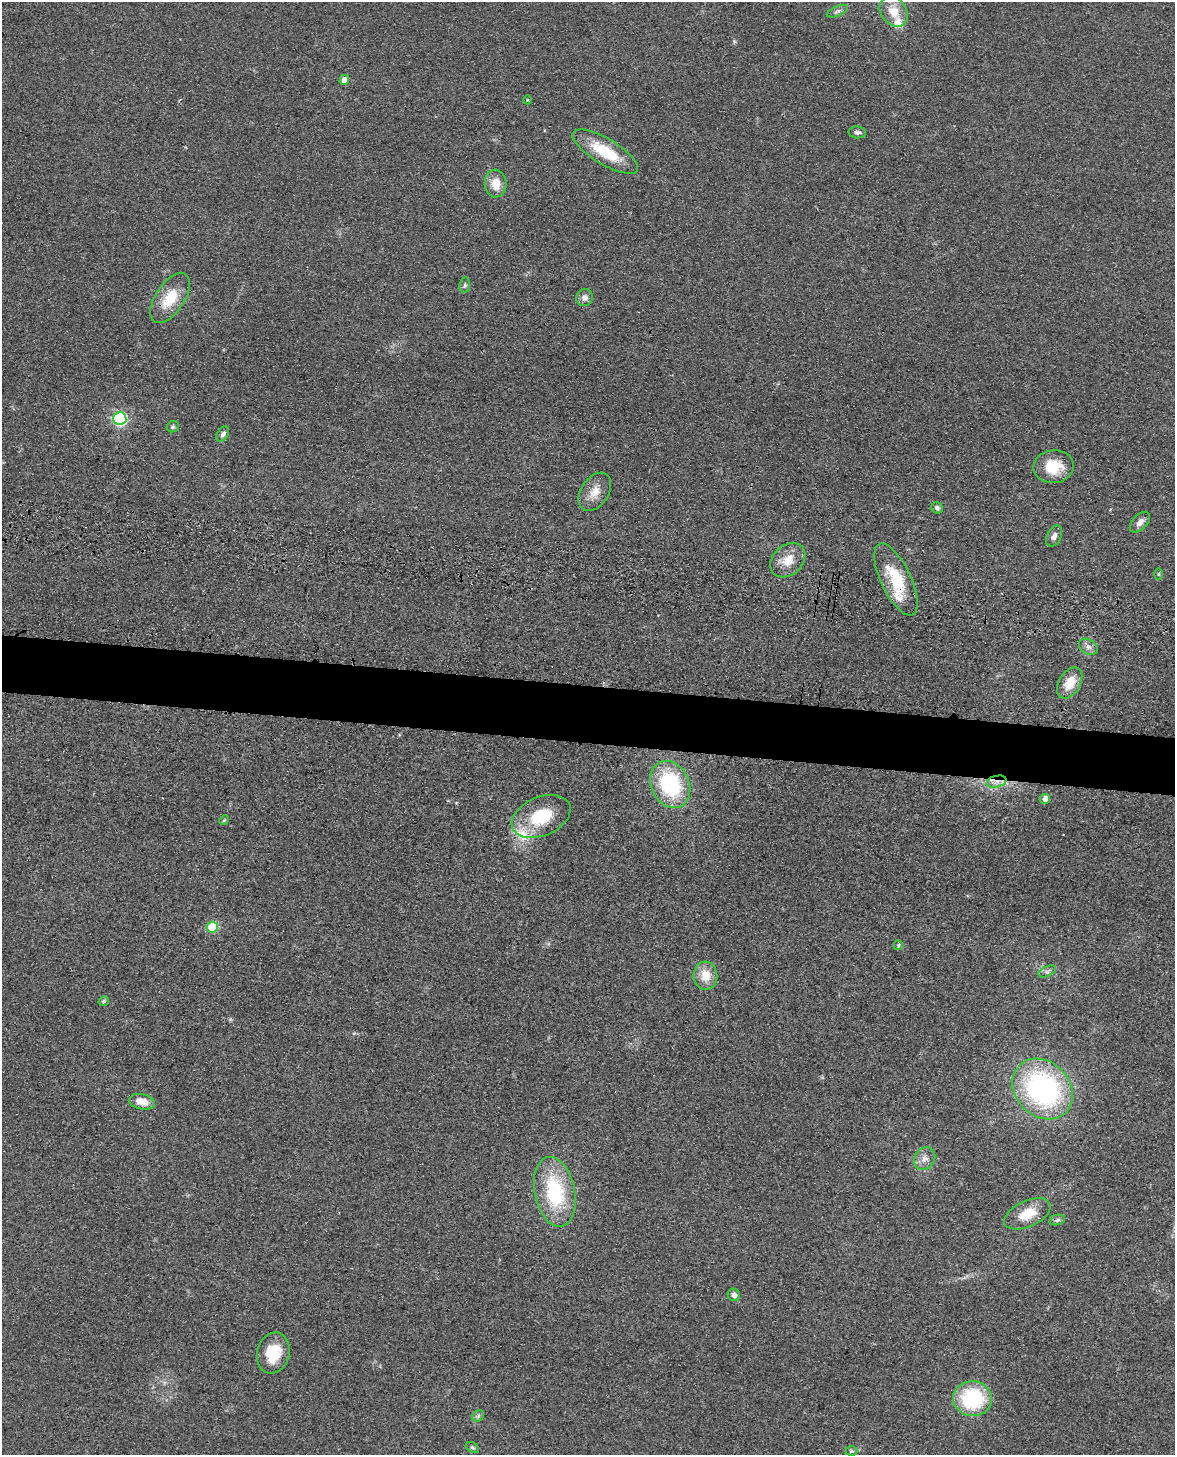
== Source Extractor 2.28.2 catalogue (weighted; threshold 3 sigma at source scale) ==
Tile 7 of 4 x 3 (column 3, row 2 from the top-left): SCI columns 2367-3539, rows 1609-3061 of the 4869 x 4885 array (HDU 1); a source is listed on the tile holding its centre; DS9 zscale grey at full resolution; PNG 1177 x 1457 px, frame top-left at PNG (2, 2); each listed source drawn as its Kron ellipse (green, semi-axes under 4 px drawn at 4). Shown black and unused: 4% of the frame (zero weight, under 3 of 4 exposures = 9% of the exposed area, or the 3 px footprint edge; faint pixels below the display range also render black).
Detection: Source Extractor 2.28.2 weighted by HDU 2 'WHT'; one run over the whole footprint, this tile lists its part. Background 0.0534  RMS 0.0086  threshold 0.0388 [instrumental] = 3 sigma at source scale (4.5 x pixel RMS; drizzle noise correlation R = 1.50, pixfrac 1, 0.05/0.05 arcsec/px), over >= 5 px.
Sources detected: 48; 3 inside a brighter listed object's ellipse — not listed separately; the other 45 listed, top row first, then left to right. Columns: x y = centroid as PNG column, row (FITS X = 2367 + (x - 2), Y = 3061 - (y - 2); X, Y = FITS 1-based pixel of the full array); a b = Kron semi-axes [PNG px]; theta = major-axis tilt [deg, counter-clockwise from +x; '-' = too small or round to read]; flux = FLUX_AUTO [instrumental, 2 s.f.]
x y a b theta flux
837 11 11 5 23 2.5
894 11 16 12 -55 15
344 80 5 4 - 6.9
527 100 4 3 - 0.65
857 132 9 6 -2 2.7
605 152 37 13 -31 35
496 184 14 11 -87 12
465 285 8 5 83 1.7
170 298 28 14 56 25
585 298 9 8 - 4.3
120 419 6 6 - 140
173 427 6 5 - 2
223 434 8 5 58 3
1054 467 20 16 4 24
595 492 21 13 57 12
937 508 6 5 - 2.3
1140 522 12 7 46 5
1054 536 11 7 63 3.8
788 560 19 14 43 14
1158 574 6 4 -90 0.92
896 579 39 15 -65 39
1088 647 10 7 -33 4.2
1070 683 17 10 59 17
996 782 10 5 13 5.1
670 784 24 19 -65 75
1045 799 5 4 - 5.8
541 816 31 19 23 40
224 820 5 4 - 1.1
212 927 5 5 - 40
898 945 5 4 - 1.2
1047 971 9 5 26 2.3
705 976 14 12 -85 14
104 1001 5 4 - 1.4
1043 1089 33 27 -44 180
142 1102 13 7 -11 11
924 1159 12 10 51 6
555 1192 35 20 -78 68
1027 1214 25 13 24 19
1057 1220 8 5 11 1.8
734 1295 6 6 - 3.8
273 1353 20 16 74 26
972 1399 19 17 -3 67
478 1416 6 5 - 1.7
472 1447 7 4 -30 1.4
852 1451 6 5 - 1.4
Overlapping masked pixels (flux is a lower limit): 2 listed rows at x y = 896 579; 996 782